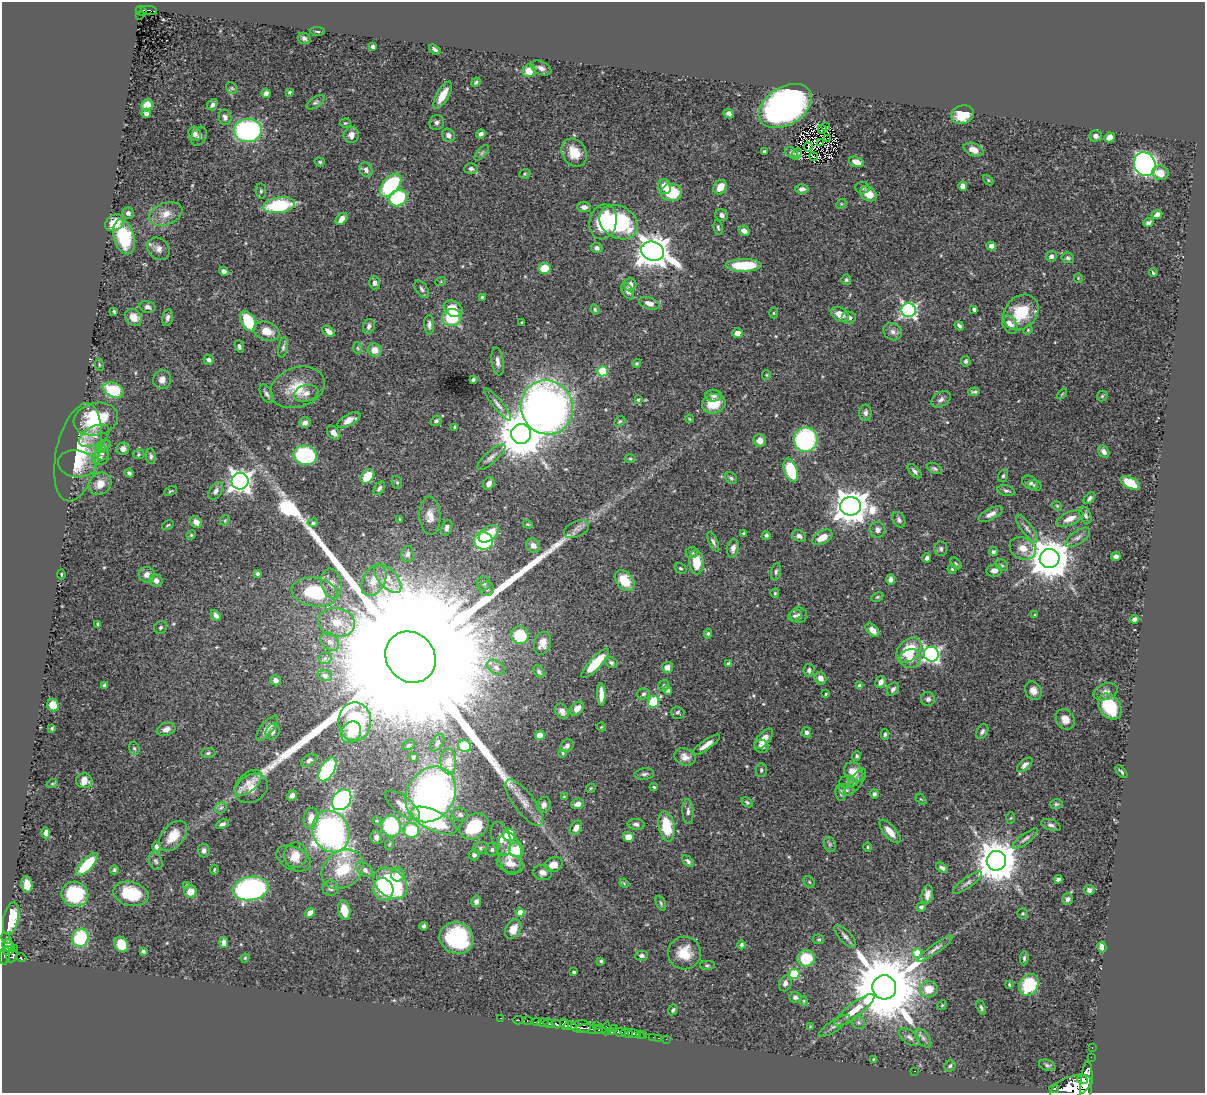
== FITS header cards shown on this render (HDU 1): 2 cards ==
NAXIS1  =                 1203
NAXIS2  =                 1091

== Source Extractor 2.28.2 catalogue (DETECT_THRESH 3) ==
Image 1203 x 1091 px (HDU 1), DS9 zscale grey, 1 PNG px = 1 image px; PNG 1207 x 1095 px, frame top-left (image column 1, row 1091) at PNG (2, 2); each listed source drawn as its Kron ellipse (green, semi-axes under 4 px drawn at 4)
Background 0.619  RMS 0.018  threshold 0.0525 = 3 sigma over >= 5 px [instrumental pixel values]
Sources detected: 533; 3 with non-positive FLUX_AUTO (blend fragments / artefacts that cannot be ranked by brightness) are neither listed nor drawn; of the other 530, the 500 brightest by FLUX_AUTO listed and drawn (30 fainter detections omitted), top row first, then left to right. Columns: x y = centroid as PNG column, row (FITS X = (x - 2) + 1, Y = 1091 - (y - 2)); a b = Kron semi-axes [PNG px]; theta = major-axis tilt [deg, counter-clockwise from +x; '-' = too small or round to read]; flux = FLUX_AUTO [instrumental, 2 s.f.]
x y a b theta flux
149 10 8 3 -10 38
141 11 6 4 -26 39
139 15 3 2 - 8.6
317 31 8 3 -4 2
304 38 6 5 - 3.4
373 47 3 3 - 3.6
435 49 6 3 -34 3
541 68 11 6 -23 5.4
529 71 6 6 - 20
476 82 5 4 - 2.2
232 88 6 5 - 1.8
289 92 3 3 - 2
266 93 5 4 - 3.4
443 95 15 6 60 18
315 102 10 5 34 2.8
147 105 6 5 - 19
212 105 6 4 52 3.4
785 106 29 19 32 530
146 113 5 4 - 4.5
729 114 5 4 - 4.5
962 115 11 9 17 26
225 117 8 6 -71 4
437 122 8 7 - 4.5
345 123 5 4 - 1.3
826 127 2 2 - 1.8
822 129 4 2 - 1.5
248 130 14 11 -1 200
195 134 7 6 - 4.8
481 134 5 4 - 4
351 135 8 7 - 7
448 135 7 6 - 5.3
199 136 10 7 60 4.1
1096 136 6 5 - 5.3
1110 137 5 5 - 9.1
827 138 3 2 - 2.4
820 143 3 2 - 4.6
808 147 4 2 - 1.2
974 150 10 6 -21 11
764 151 3 3 - 2.1
482 153 9 4 49 2.5
574 153 15 12 -59 23
791 153 7 5 -28 2.6
796 154 6 4 48 1.7
814 157 4 2 - 1.3
320 162 5 4 - 2
856 162 8 5 -20 10
1145 164 12 10 -61 560
471 169 6 5 - 3.1
366 170 7 6 - 4.9
1160 173 8 7 - 11
525 174 6 4 21 1.6
988 180 6 4 -46 1.5
391 185 13 8 50 110
963 186 5 4 - 8
665 187 7 6 - 14
720 187 8 6 55 13
862 188 7 5 -8 2.3
802 189 6 4 0 4.9
261 191 7 5 -81 2.3
671 192 11 8 -1 45
868 194 9 6 -34 19
398 198 9 8 - 92
841 204 5 4 - 1.6
279 205 16 7 8 94
584 207 7 5 -4 5.1
128 213 6 5 - 3.9
166 214 17 11 21 15
1157 214 5 4 - 6
722 215 6 6 - 5.8
341 219 7 4 47 9.9
603 222 18 13 78 69
619 222 20 16 -32 120
115 223 10 7 36 20
1148 223 5 3 - 3.2
718 228 7 4 -79 1.9
744 231 6 5 - 6.9
124 237 18 10 -74 66
991 246 4 4 - 6.2
597 248 6 5 - 4
158 249 12 10 -45 8.1
652 251 11 9 -22 2200
1051 256 5 5 - 4
1068 258 6 5 - 2.6
744 265 18 6 0 48
544 268 6 5 - 25
224 271 5 4 - 5.7
1153 273 4 3 - 1.4
1078 278 5 4 - 1.2
846 280 5 5 - 2.2
441 281 5 3 - 1.1
375 283 7 5 89 4.3
630 284 7 6 - 5.9
422 289 10 5 -54 3.5
628 291 9 5 -60 5.8
482 297 4 4 - 1.5
649 303 11 5 -18 6.6
147 307 8 6 -14 4.1
453 309 10 7 -31 23
595 309 5 3 - 1.7
974 309 4 3 - 3.4
909 310 7 7 - 310
114 311 3 3 - 1.5
1021 312 19 16 46 45
773 313 5 3 - 1.3
840 314 9 6 -30 17
134 317 9 7 -45 11
168 317 8 5 77 4.2
452 318 9 8 - 54
849 318 7 6 - 4
248 321 11 6 -63 55
522 322 3 3 - 1.4
1010 324 10 6 -58 9.5
429 325 10 5 -87 4
369 326 7 6 - 4.5
959 326 5 3 - 3
1028 330 5 4 - 1.2
266 331 13 9 -19 18
328 331 7 4 -41 6.9
893 332 9 8 - 5.2
737 333 5 5 - 7.9
239 346 6 4 -70 2.8
283 347 10 4 79 2.9
358 348 6 4 -87 1.7
375 350 7 6 - 13
209 360 5 5 - 3.4
498 361 14 6 -82 6.3
966 361 5 4 - 2.3
637 363 4 4 - 1.7
99 365 6 3 -81 1.2
602 371 5 5 - 78
766 375 4 4 - 1.4
162 380 9 9 - 7.9
473 380 4 3 - 2.7
298 387 28 20 19 33
114 390 10 7 -22 53
974 392 6 3 2 2.5
306 393 12 8 15 7.8
267 394 10 5 -60 3.3
1062 394 6 3 45 1.3
714 396 8 6 -6 4.8
1102 396 5 5 - 1.8
941 399 10 7 32 4.6
638 400 4 3 - 1.3
498 404 20 4 -51 5.8
714 404 12 9 19 26
547 407 27 26 - 940
865 413 8 6 -89 4.1
96 419 22 16 13 81
690 419 4 3 - 1.1
349 420 13 5 28 9.6
436 421 6 5 - 2.9
620 421 6 4 43 1.7
305 423 6 5 - 4.9
455 427 4 3 - 2.4
334 433 8 5 -49 7.4
521 434 10 10 - 5400
94 436 16 9 28 11
760 440 6 6 - 9.3
806 440 12 12 - 190
104 446 7 4 44 2.3
123 449 6 6 - 6.1
78 452 50 21 77 68
1104 452 6 5 - 5.1
102 453 7 6 - 4.4
139 454 5 5 - 1.7
305 455 12 9 -15 130
151 456 8 5 -83 2.9
100 457 8 7 - 4.3
491 457 18 6 41 6.1
630 459 5 3 - 1.4
77 464 19 13 -8 18
934 468 8 5 -26 2.6
791 470 12 6 -70 65
915 471 9 5 -47 3.6
129 473 5 4 - 2.8
367 476 8 6 50 30
1003 476 6 5 - 2.1
731 478 6 5 - 2.4
240 481 8 8 - 850
397 482 6 5 - 2
1030 482 8 6 -26 4.1
489 483 7 5 59 6
1130 483 10 5 -29 32
100 484 12 10 45 13
1035 485 7 5 -17 2.5
379 488 7 5 57 3.4
170 491 7 3 27 1.4
216 491 9 6 55 5.1
1006 491 9 5 -13 2.8
1089 498 7 4 46 3.2
850 506 10 9 - 2400
1057 506 5 4 - 1.3
991 514 13 5 27 7.3
1086 515 9 5 -71 3.3
430 516 19 10 -87 13
1070 519 14 6 23 11
225 520 5 4 - 1.4
400 520 3 3 - 1.4
899 520 8 6 -61 3.4
196 522 6 5 - 5.9
313 523 5 4 - 2.4
528 524 5 3 - 1.4
168 525 6 3 35 1.4
447 528 8 5 70 4.8
1027 528 17 5 -53 5.8
576 529 13 8 25 6.3
878 530 8 8 - 6.7
744 533 4 3 - 1.6
489 534 11 7 38 32
191 535 5 4 - 1.3
766 535 4 4 - 2.1
799 536 7 5 -29 4.4
822 537 11 6 29 16
1078 537 14 6 35 5.7
483 541 9 8 - 100
713 542 10 4 -65 3.6
533 546 7 6 - 7.2
733 548 10 5 81 5.6
1023 548 14 11 -28 14
941 549 7 6 - 2.7
993 552 4 4 - 2.3
692 553 6 5 - 2.8
408 554 8 6 77 3.7
1116 557 5 4 - 4.7
927 558 4 4 - 3.5
1050 558 10 9 - 3900
696 562 12 7 -86 24
956 563 6 4 -49 1.7
1002 565 6 5 - 2.4
680 568 6 5 - 1.9
952 569 4 4 - 1.4
994 570 8 6 10 6.4
776 572 9 5 79 2.9
61 574 5 3 - 1.2
257 574 4 4 - 2.1
147 575 8 8 - 8.1
388 578 17 9 -48 16
891 579 5 4 - 4.3
374 580 17 11 61 17
624 580 12 8 -52 28
156 581 6 6 - 7
484 583 7 6 - 3
332 584 15 10 -79 12
487 589 7 7 - 3.7
315 592 23 14 -9 78
775 593 5 3 - 1.4
877 597 6 4 26 1.6
216 615 6 4 -50 4.4
799 615 8 7 - 3.9
1035 615 3 3 - 1.4
795 616 7 5 30 2.9
1134 619 5 4 - 4.3
337 622 18 14 -11 27
97 624 3 3 - 1.5
161 627 6 6 - 2.5
872 630 8 5 -43 10
708 634 5 4 - 2.1
520 635 9 8 - 41
330 642 10 7 -44 5.9
542 643 12 8 72 10
909 650 15 10 43 40
931 654 7 7 - 310
411 657 27 24 -50 220000
325 658 6 6 - 2.8
910 659 10 9 - 11
595 663 19 6 47 46
611 663 6 5 - 2.6
728 664 3 3 - 3.9
496 667 10 6 -33 5.1
667 667 5 5 - 6.8
809 670 6 5 - 3.7
539 671 7 5 -54 2.5
325 675 7 5 -19 3.5
820 678 6 6 - 7.9
276 680 5 5 - 6.1
881 682 6 5 - 6.4
104 685 4 3 - 2.1
664 686 6 5 - 2.4
859 686 4 4 - 6.7
893 689 7 5 52 3.7
667 690 5 4 - 3.4
1033 691 9 8 - 8
1105 692 13 8 19 6.1
643 694 6 5 - 2.5
826 694 4 3 - 1.3
601 695 11 4 -89 11
928 699 7 7 - 3.6
653 702 6 5 - 44
53 705 6 5 - 21
1110 707 14 10 -54 43
577 708 8 5 46 9.8
562 711 8 6 -55 5.8
678 713 6 6 - 3.1
1065 719 11 9 -53 10
355 722 19 16 90 94
601 727 4 4 - 1.2
52 728 4 3 - 1.6
267 728 15 6 51 9.9
166 729 9 6 19 7.1
273 731 8 6 61 4.6
351 732 11 9 55 15
806 732 5 4 - 3.5
982 732 8 5 60 3.2
885 734 5 3 - 2.1
540 735 5 4 - 11
764 739 12 6 49 8.9
437 743 9 5 57 3.6
408 745 7 4 27 1.9
706 745 16 4 35 9.6
464 746 7 6 - 36
567 746 7 5 40 5.2
762 746 7 6 - 5.1
134 748 7 5 -72 2.5
208 753 7 5 3 2.2
563 753 4 3 - 1.3
857 756 5 4 - 1.7
413 757 4 4 - 2.4
685 757 11 8 -20 8.6
309 760 8 5 32 4.4
448 761 13 8 -87 21
1025 765 9 5 42 5.4
327 769 13 7 59 88
761 770 7 5 89 2.4
853 772 11 9 -58 19
1121 772 7 3 -50 2
644 774 10 5 7 3.4
84 781 8 7 - 13
848 782 9 6 -1 3.4
856 782 16 6 54 5.3
248 783 16 9 40 8.7
52 784 6 3 19 1.1
654 787 4 3 - 1.7
252 788 17 13 32 19
591 788 5 4 - 1.2
847 790 8 6 -16 3.3
841 793 8 5 -84 3.6
431 794 29 23 59 510
874 794 4 4 - 2.8
292 796 5 4 - 5.1
564 797 4 4 - 1.2
921 799 6 4 -42 1.3
342 800 11 8 53 230
747 802 6 4 -29 2.1
524 803 28 10 -53 17
578 804 6 5 - 6.8
1056 804 6 5 - 2.1
403 805 21 9 -38 13
544 805 8 6 78 5.8
221 808 6 5 - 2.7
688 811 12 5 -88 4.7
460 815 8 6 -21 4.7
311 818 10 7 77 14
1011 818 6 4 87 1.4
376 821 3 2 - 1.4
434 821 24 10 -26 120
222 824 7 4 25 3.8
636 824 9 5 -7 4.2
1051 825 10 5 -20 3.8
391 826 10 9 - 100
474 826 15 12 34 56
667 826 15 8 -79 43
576 828 7 5 60 8.8
411 830 8 7 - 52
331 831 21 18 -66 390
890 831 15 6 -49 12
46 833 5 4 - 5.3
509 835 6 6 - 54
173 836 17 11 50 22
376 837 7 6 - 5.1
628 837 6 5 - 11
501 839 17 9 -73 9.7
1025 839 15 5 38 4.4
390 844 6 3 70 1.4
830 844 8 6 -70 2.4
156 847 5 4 - 3.9
868 847 5 4 - 1.4
480 848 7 6 - 2.9
492 849 7 6 - 3.3
204 850 7 6 - 4.5
517 850 7 7 - 29
510 853 21 12 -80 23
295 855 12 12 - 14
474 855 6 5 - 3.6
294 858 18 11 -26 14
156 861 9 6 -68 3.4
688 861 7 4 -47 2.9
996 861 10 9 - 4100
510 864 14 8 -22 13
87 865 15 6 47 46
554 865 9 7 20 11
942 868 6 3 -32 2.9
343 869 22 18 37 49
114 870 4 4 - 1.8
214 870 5 3 - 1.3
364 870 9 6 -35 6.4
542 872 9 7 -16 7.4
398 875 7 7 - 15
1058 879 4 4 - 3.8
809 882 6 5 - 2.1
391 883 18 13 -36 140
624 883 5 4 - 1.1
967 883 17 5 36 4.8
27 884 8 5 -82 16
186 885 3 3 - 1.8
331 888 8 8 - 5.1
251 889 18 12 9 270
383 889 11 10 - 32
1089 890 5 5 - 3.7
191 892 6 6 - 13
75 894 13 12 - 67
131 894 18 11 -15 50
927 894 9 5 79 6.5
1068 899 6 5 - 3
476 901 6 5 - 4.2
661 903 8 4 -70 2
921 907 5 4 - 2.5
344 910 10 6 -78 18
520 912 4 4 - 14
310 913 5 4 - 12
1023 913 5 5 - 1.6
11 919 16 7 77 48
424 926 4 4 - 2.2
513 929 10 7 58 13
845 936 14 6 -47 4.8
6 938 6 3 -61 15
80 938 9 8 - 66
457 938 17 15 -24 110
819 939 5 5 - 1.8
224 943 5 4 - 6
121 944 8 6 -61 30
741 945 4 3 - 2.6
8 946 7 5 -46 170
1102 947 5 4 - 7.3
14 949 4 3 - 23
935 949 22 4 35 5.8
9 951 6 3 22 120
143 951 4 4 - 2.4
684 953 16 16 - 28
917 953 5 4 - 21
5 955 9 5 83 190
12 956 6 5 - 120
641 956 6 5 - 3.9
21 958 5 3 - 68
245 958 4 3 - 1.1
806 958 9 8 - 47
1024 958 7 4 85 2.4
601 961 4 3 - 2
707 966 8 5 0 2.2
574 972 3 3 - 1.8
794 974 5 5 - 79
785 983 8 6 70 5.3
1009 984 4 3 - 1.2
1029 985 11 9 60 66
884 987 12 12 - 16000
929 989 9 8 - 19
795 997 6 5 - 3.5
804 1001 5 4 - 1.3
942 1005 5 4 - 1.1
981 1007 8 4 -68 2.7
673 1010 5 4 - 2.3
855 1010 24 7 38 20
501 1018 3 2 - 11
518 1020 5 2 - 9.6
527 1021 5 3 - 60
536 1022 4 3 - 82
858 1022 7 6 - 3
543 1023 5 3 - 160
548 1023 5 3 - 180
556 1024 5 3 - 170
564 1024 6 4 -76 350
596 1025 2 2 - 16
570 1026 6 4 -6 190
834 1026 18 5 34 5.5
581 1027 10 6 -2 220
810 1027 4 3 - 1.1
614 1028 3 2 - 10
591 1029 15 3 -6 100
599 1029 4 3 - 97
606 1029 6 3 83 83
612 1032 4 2 - 69
620 1032 5 4 - 170
627 1033 6 4 -18 220
633 1034 6 3 -19 150
640 1034 3 3 - 43
644 1036 3 3 - 20
653 1037 2 2 - 1.6
909 1037 12 6 -38 4.7
658 1038 3 2 - 14
923 1038 11 6 -52 4.7
666 1039 2 2 - 4.1
1092 1048 3 2 - 7.2
1091 1057 2 2 - 2.7
874 1059 4 3 - 1.3
1047 1065 8 5 -18 2.5
950 1066 6 5 - 3.8
915 1071 3 2 - 3.2
1082 1080 5 4 - 310
1086 1085 24 6 85 1500
1071 1087 22 10 22 2200
1054 1089 5 3 - 58
At the frame edge (FLAGS 8, measured only in part): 1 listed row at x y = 1071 1087
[30 fainter detections neither listed nor drawn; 3 non-positive-flux detections neither listed nor drawn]